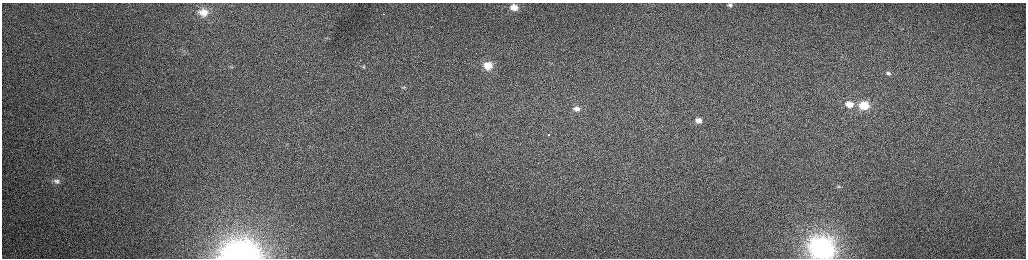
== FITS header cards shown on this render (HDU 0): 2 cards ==
NAXIS1  =                 2048 /fastest changing axis
NAXIS2  =                  512 /next to fastest changing axis

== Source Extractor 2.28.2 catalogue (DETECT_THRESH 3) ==
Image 2048 x 512 px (HDU 0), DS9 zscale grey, zoomed out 1/2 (1 PNG px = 2 x 2 image px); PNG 1028 x 260 px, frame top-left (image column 1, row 511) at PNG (2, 3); no overlay
Background 152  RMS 1.6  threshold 4.72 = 3 sigma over >= 5 px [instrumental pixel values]
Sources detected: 21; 3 cannot appear on this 1/2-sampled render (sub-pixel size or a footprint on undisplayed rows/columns) and are not listed; the other 18 listed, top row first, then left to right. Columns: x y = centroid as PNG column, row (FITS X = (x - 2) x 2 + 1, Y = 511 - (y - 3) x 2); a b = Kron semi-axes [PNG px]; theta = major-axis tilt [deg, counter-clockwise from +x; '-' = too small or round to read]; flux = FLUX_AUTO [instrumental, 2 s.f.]
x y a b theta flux
730 5 4 3 - 490
514 7 9 7 -12 4300
204 12 12 10 -11 4800
383 14 2 1 - 430
184 52 5 3 - 360
488 66 7 6 - 5500
232 67 3 2 - 210
888 73 6 5 - 720
403 88 4 3 - 300
849 104 9 7 -10 3900
864 105 8 6 -3 11000
576 109 9 6 -3 2100
698 120 7 6 - 1900
548 134 2 2 - 620
56 181 8 7 - 1500
838 187 5 4 - 360
822 248 10 9 - 180000
240 254 22 15 2 86000
At the frame edge (FLAGS 8, measured only in part): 2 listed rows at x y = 822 248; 240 254
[3 sub-pixel or undisplayed-footprint detections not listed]